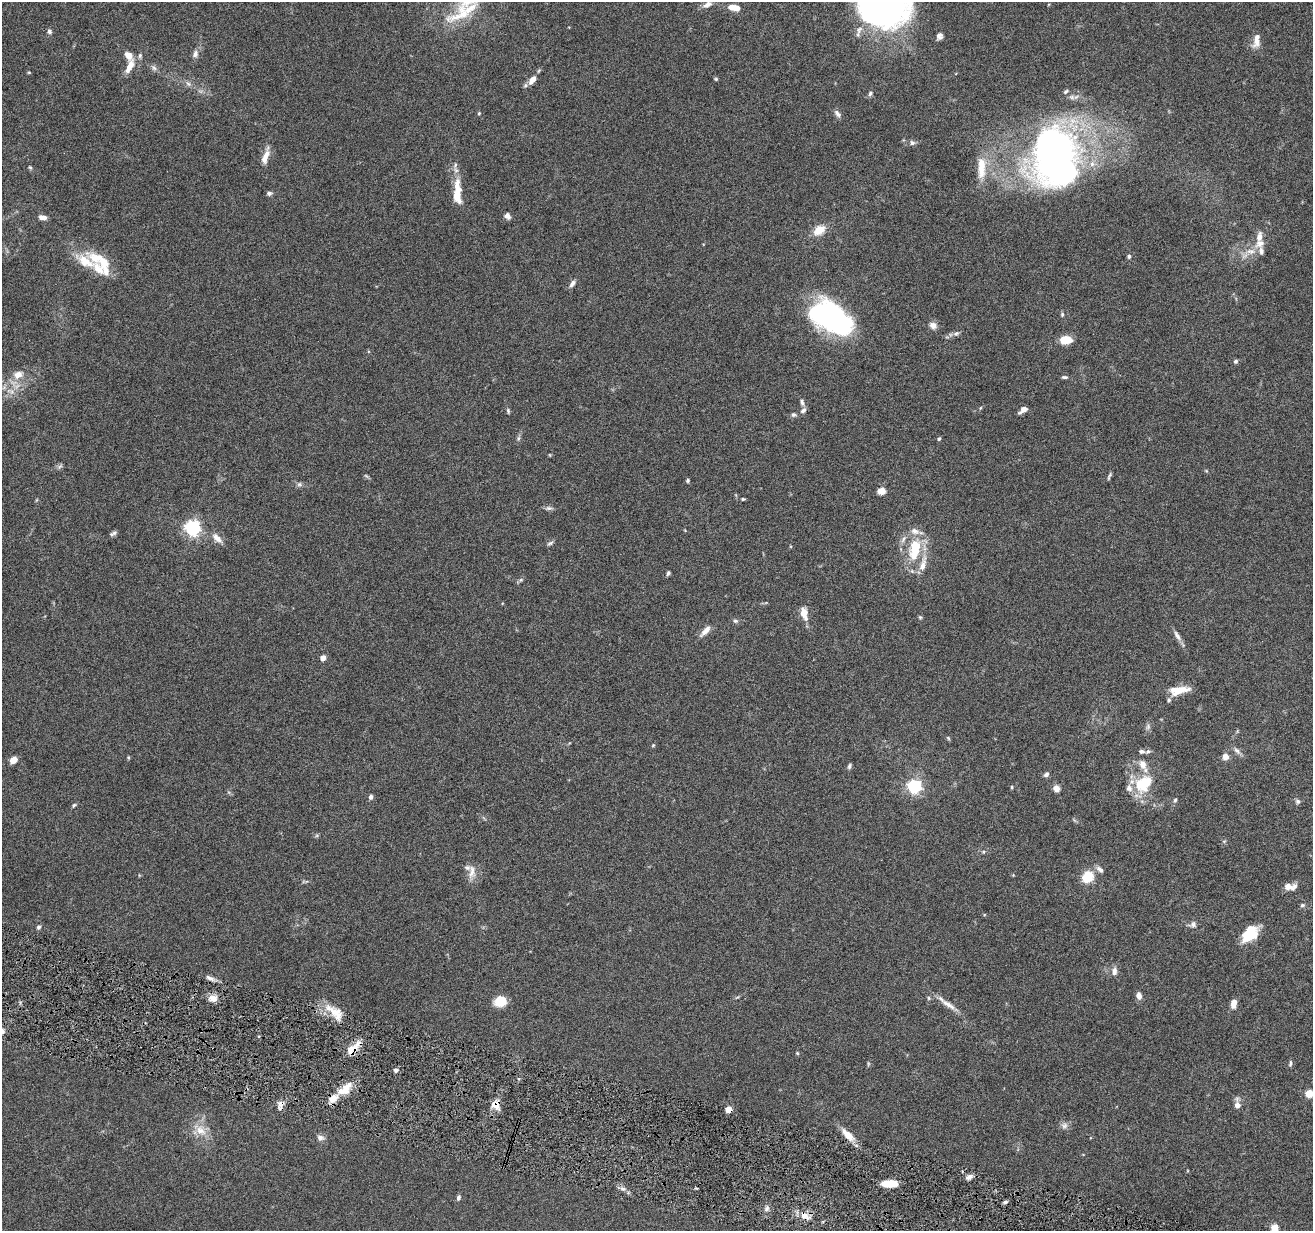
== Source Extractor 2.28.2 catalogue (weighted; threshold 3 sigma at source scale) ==
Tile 6 of 4 x 4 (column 2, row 2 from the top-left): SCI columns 1313-2623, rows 2712-3940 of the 5244 x 5296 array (HDU 1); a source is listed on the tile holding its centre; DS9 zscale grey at full resolution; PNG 1315 x 1233 px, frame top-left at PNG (2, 2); no overlay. Shown black and unused: <1% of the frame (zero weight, under 4 of 8 exposures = <1% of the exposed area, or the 3 px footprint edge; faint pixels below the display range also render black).
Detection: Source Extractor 2.28.2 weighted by HDU 2 'WHT'; one run over the whole footprint, this tile lists its part. Background 0.0779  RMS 0.0044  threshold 0.0181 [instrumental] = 3 sigma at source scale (4.09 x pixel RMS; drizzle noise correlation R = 1.36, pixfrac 0.8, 0.05/0.05 arcsec/px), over >= 5 px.
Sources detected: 152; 1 too faint to see at this stretch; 3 inside a brighter object's white glare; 1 cosmic-ray / hot-pixel residue — not listed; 18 inside a brighter listed object's ellipse — not listed separately; the other 129 listed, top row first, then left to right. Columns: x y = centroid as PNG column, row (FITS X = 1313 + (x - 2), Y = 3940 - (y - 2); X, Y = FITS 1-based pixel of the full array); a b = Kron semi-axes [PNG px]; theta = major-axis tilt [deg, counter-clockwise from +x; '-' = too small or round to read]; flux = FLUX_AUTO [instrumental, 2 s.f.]
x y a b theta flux
707 5 13 7 27 2.3
883 6 39 34 -10 210
732 7 8 7 - 2.5
464 12 63 18 32 21
49 31 6 5 - 1
939 36 8 7 - 1.5
1256 41 19 8 80 3.6
195 54 11 7 69 1.8
128 55 10 7 -45 3.5
140 56 6 5 - 0.76
130 66 17 7 65 4.7
154 68 9 5 -59 1.1
716 79 5 4 - 0.57
532 80 12 6 53 3.4
188 84 8 5 -52 1.2
870 93 7 5 64 0.84
479 113 4 4 - 0.46
837 113 11 6 -49 1.4
912 143 8 6 -12 1.2
265 157 17 7 68 4.1
1055 158 71 54 -86 180
30 167 6 4 -42 0.53
981 167 31 10 89 9
457 192 33 9 -89 9.1
269 193 7 5 12 0.99
507 216 8 6 -39 1.5
43 217 9 5 -10 2.2
819 230 14 9 36 6.2
1260 243 16 10 34 3.8
1251 251 14 8 5 3.9
1129 256 5 4 - 0.71
100 260 41 14 -29 13
572 284 10 6 56 1.5
1062 314 6 5 - 0.68
831 320 42 27 -22 68
933 325 9 8 - 2.3
956 333 8 6 28 1.1
1065 340 9 6 3 9.5
1236 361 5 5 - 0.84
18 375 14 11 23 4.3
1064 377 8 4 -1 0.81
12 392 8 4 -18 1.2
802 403 10 5 -72 1.2
980 408 5 3 - 0.37
803 410 9 6 35 1.4
1023 410 10 5 37 2.1
508 411 8 4 -75 0.64
793 415 7 6 - 0.89
518 438 6 4 88 0.74
939 439 5 4 - 0.61
550 455 5 3 - 0.3
60 466 8 4 36 0.77
366 476 6 4 -19 0.55
1109 476 11 3 66 0.72
688 480 5 5 - 0.57
299 484 7 6 - 0.88
881 491 9 7 1 2.7
743 499 4 3 - 0.55
549 508 10 6 -6 1.1
192 528 6 6 - 120
113 533 9 5 28 1.1
217 538 17 8 -46 3
550 543 9 4 19 0.9
915 549 33 16 80 16
668 573 6 4 62 0.75
521 580 7 5 44 0.76
804 613 15 8 -79 4.4
920 617 5 4 - 0.54
735 621 6 5 - 0.8
706 631 17 6 46 2.9
1177 635 14 6 -60 2
323 658 4 4 - 3.6
1179 690 25 9 11 6.6
948 738 6 4 -46 0.51
653 745 5 4 - 0.45
1142 751 7 5 -5 1
1237 751 12 6 -42 1.7
1225 756 6 6 - 3.1
13 760 6 5 - 5
849 766 7 5 72 0.83
1046 774 7 5 43 1.1
1143 784 26 20 45 15
914 786 6 6 - 92
1011 787 5 3 - 0.46
1056 788 8 7 - 2.1
371 797 5 5 - 1.2
1175 800 7 5 72 0.73
1298 801 7 6 - 0.98
74 805 6 4 58 0.6
1100 869 11 6 -39 1.6
472 871 19 9 87 3.7
1087 877 9 8 - 13
1290 887 17 8 1 3.1
1302 905 6 5 - 0.72
1193 924 11 7 12 1.5
39 927 6 5 - 0.88
1250 934 19 11 48 14
1114 971 12 7 80 2
210 978 13 5 -30 1.7
1139 996 7 6 - 2.5
929 998 5 5 - 0.59
213 999 10 8 -14 3.4
501 1001 11 10 - 8.3
1233 1003 10 6 84 3.3
948 1005 25 7 -32 3.9
336 1012 19 12 -12 6.6
2 1032 8 7 - 1.7
351 1049 16 15 - 5.7
797 1053 5 4 - 0.39
868 1064 6 4 73 0.52
1290 1064 9 4 80 0.79
396 1070 4 4 - 1.3
345 1089 21 10 44 7.6
1309 1093 5 5 - 14
1237 1104 11 6 -87 2.7
496 1105 12 10 -69 4
728 1109 5 4 - 5.9
1064 1126 10 9 - 1.8
200 1130 17 12 -39 5.6
848 1135 21 8 -41 5.2
320 1138 9 8 - 1.7
969 1177 8 6 34 2
889 1183 14 6 3 8.3
623 1189 7 4 -18 1
458 1198 7 5 81 1
1005 1202 6 4 22 0.8
767 1209 8 4 70 1.1
805 1215 14 8 -36 3.9
1274 1228 5 5 - 11
Overlapping masked pixels (flux is a lower limit): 4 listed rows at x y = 351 1049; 496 1105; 728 1109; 805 1215
Isophote crosses this tile's border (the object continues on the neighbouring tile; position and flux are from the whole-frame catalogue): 5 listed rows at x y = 883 6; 464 12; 2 1032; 1309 1093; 1274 1228